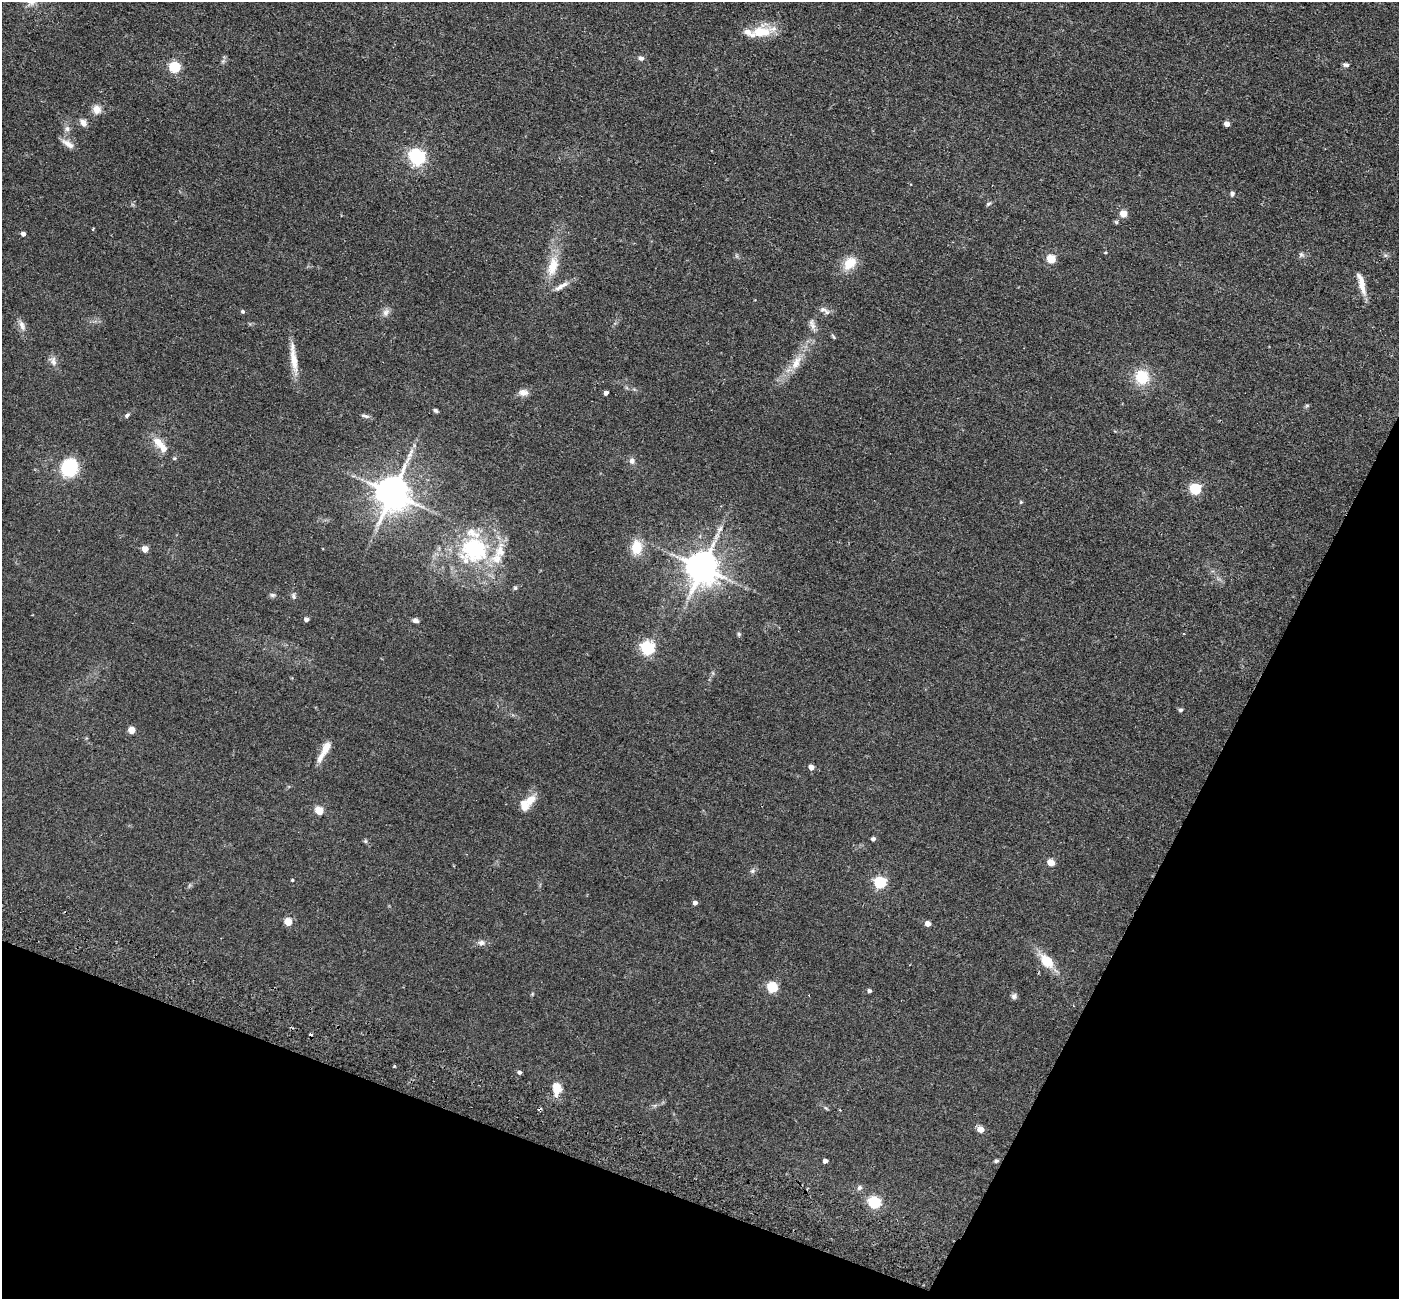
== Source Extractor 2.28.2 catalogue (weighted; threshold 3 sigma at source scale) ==
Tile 15 of 4 x 4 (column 3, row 4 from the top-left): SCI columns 2823-4219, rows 328-1624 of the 5645 x 5710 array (HDU 1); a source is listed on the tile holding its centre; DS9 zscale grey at full resolution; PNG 1401 x 1301 px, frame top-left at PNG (2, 2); no overlay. Shown black and unused: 21% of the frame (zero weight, under 2 of 3 exposures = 3% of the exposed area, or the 3 px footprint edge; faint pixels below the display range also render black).
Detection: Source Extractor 2.28.2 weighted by HDU 2 'WHT'; one run over the whole footprint, this tile lists its part. Background 0.0602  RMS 0.0078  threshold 0.0353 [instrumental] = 3 sigma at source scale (4.5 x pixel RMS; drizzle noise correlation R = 1.50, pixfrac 1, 0.05/0.05 arcsec/px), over >= 5 px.
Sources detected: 100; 2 cosmic-ray / hot-pixel residue — not listed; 7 inside a brighter listed object's ellipse — not listed separately; the other 91 listed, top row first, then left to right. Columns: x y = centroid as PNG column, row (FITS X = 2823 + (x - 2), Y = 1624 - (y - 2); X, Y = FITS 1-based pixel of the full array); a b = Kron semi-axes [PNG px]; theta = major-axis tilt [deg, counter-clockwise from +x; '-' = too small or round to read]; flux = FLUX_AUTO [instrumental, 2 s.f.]
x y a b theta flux
761 32 26 14 0 19
641 58 7 6 - 2.4
223 61 5 5 - 1.5
1346 65 7 5 -9 2
174 67 5 5 - 71
97 109 11 10 - 6.3
83 123 10 8 -50 3.9
1227 124 5 4 - 6.3
67 129 9 6 -88 2.9
68 144 18 7 -33 5.4
417 157 6 6 - 230
1232 194 7 5 69 1.7
988 204 8 4 30 1.3
1123 214 5 5 - 15
1116 222 6 5 - 1
93 229 4 2 - 0.67
23 234 4 4 - 3.4
1105 253 4 4 - 0.83
1301 255 8 7 - 1.9
1385 255 7 4 1 1.3
1051 259 5 5 - 32
850 263 19 13 45 14
553 266 31 14 76 18
1361 284 29 7 -75 9.7
561 286 23 6 30 5.6
823 310 11 7 -8 3
243 311 5 4 - 1.5
386 312 12 8 59 3.8
22 325 15 7 -66 4.3
812 325 16 7 -72 4.1
833 336 8 4 -55 0.97
294 360 36 8 -82 13
53 361 14 8 -72 4.4
796 363 23 11 63 12
1142 377 18 17 - 21
523 392 13 9 -2 4.6
606 393 4 4 - 3.1
1307 405 6 4 1 1
435 410 5 4 - 1.4
127 415 7 5 40 1.6
365 416 11 4 -14 1.9
158 442 15 9 -46 9.7
174 458 6 5 - 1
632 461 8 7 - 3.2
69 468 10 9 - 70
1195 489 6 5 - 65
393 493 10 9 - 1900
1021 502 4 4 - 0.78
636 547 16 12 85 15
145 549 5 4 - 9.5
474 549 26 23 20 76
500 551 27 16 79 19
702 568 10 9 - 1700
515 588 6 5 - 1.2
272 595 8 5 13 1.6
293 596 9 5 -78 1.8
306 620 4 4 - 3.3
416 620 8 6 -17 2.5
739 634 5 5 - 1.1
647 648 6 6 - 140
1181 710 6 5 - 1.3
131 730 7 7 - 4.6
326 748 20 9 65 8.7
811 767 4 4 - 6.1
531 800 17 11 39 9.1
319 811 5 5 - 26
873 839 4 4 - 2.4
365 841 6 5 - 1.1
1051 863 5 5 - 16
752 871 7 6 - 1.7
292 880 3 3 - 0.76
880 883 6 5 - 91
695 903 5 4 - 2.9
288 922 5 5 - 22
928 924 5 4 - 6.5
481 943 11 7 -2 3.2
1046 961 17 10 -46 18
772 987 6 5 - 54
869 991 4 4 - 2.2
532 994 6 4 72 0.79
1014 996 7 7 - 2.1
394 1066 3 3 - 1.1
519 1072 5 5 - 1.9
557 1088 14 9 -85 12
655 1105 7 4 19 1.4
826 1108 8 3 -45 1
981 1129 5 4 - 11
825 1161 4 4 - 3.4
996 1161 6 4 12 1.3
859 1188 8 7 - 2.1
875 1203 6 5 - 90